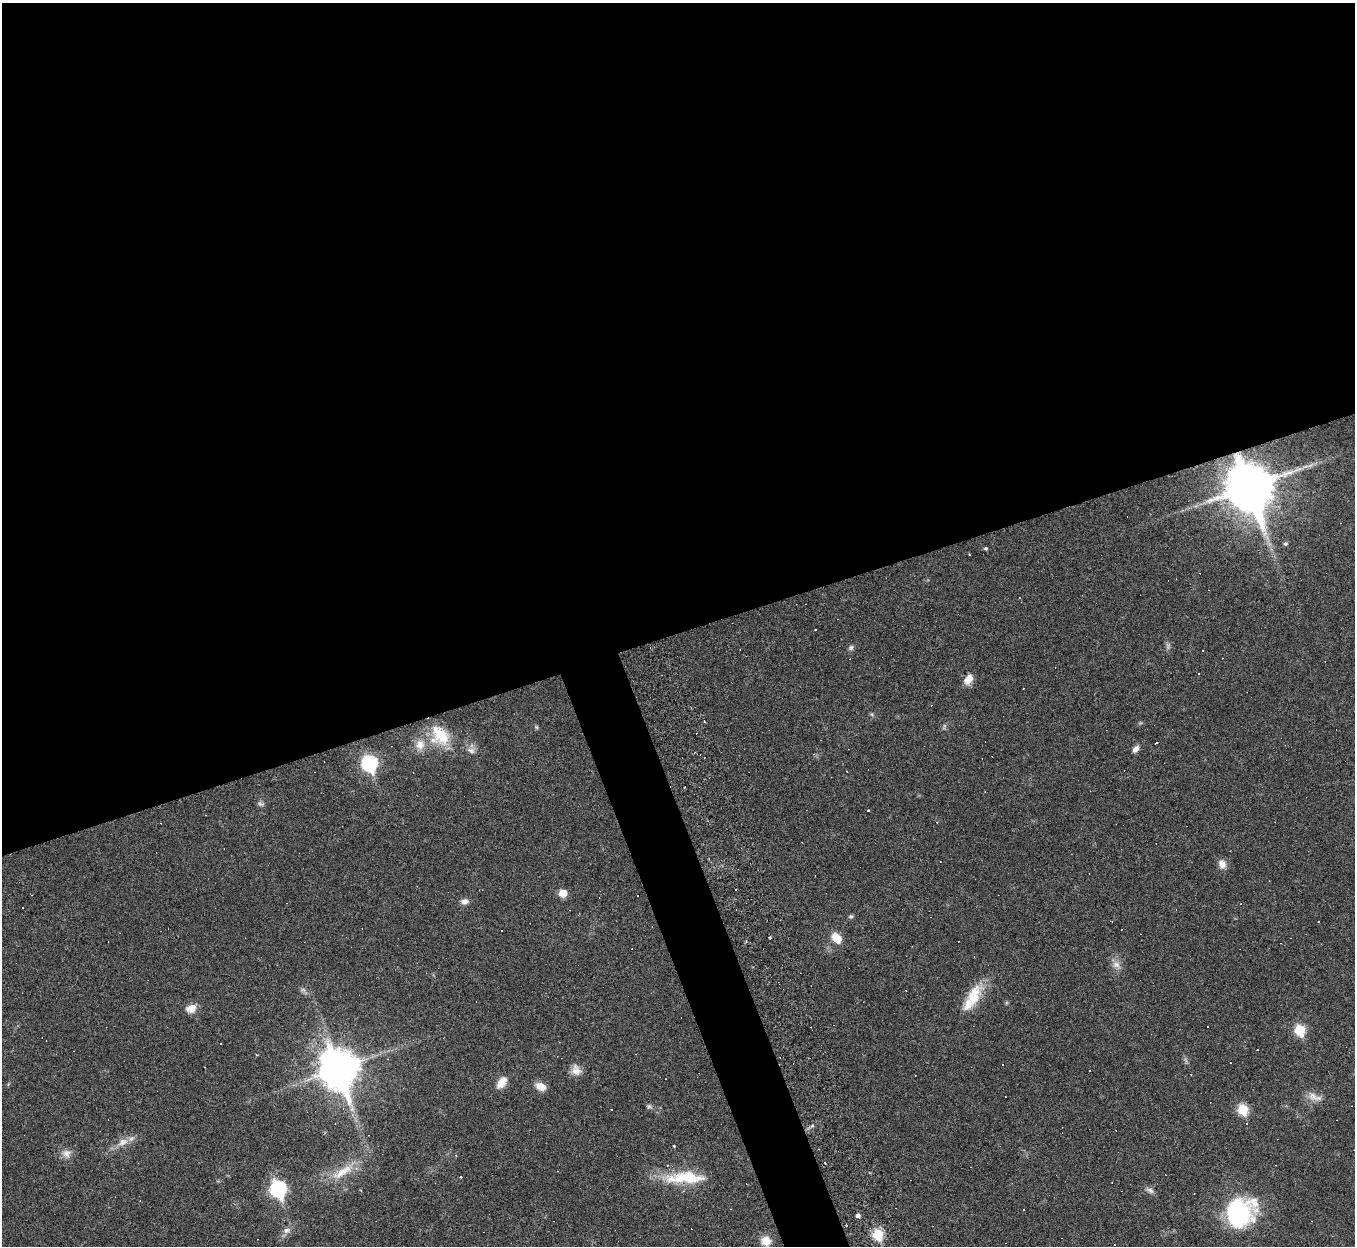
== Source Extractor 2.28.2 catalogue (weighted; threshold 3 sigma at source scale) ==
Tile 2 of 4 x 4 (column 2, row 1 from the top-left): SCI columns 1354-2706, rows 4013-5256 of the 5469 x 5422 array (HDU 1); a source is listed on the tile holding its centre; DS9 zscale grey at full resolution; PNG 1357 x 1248 px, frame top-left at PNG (2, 3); no overlay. Shown black and unused: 53% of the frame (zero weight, under 3 of 6 exposures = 3% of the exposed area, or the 3 px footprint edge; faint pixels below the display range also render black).
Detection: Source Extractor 2.28.2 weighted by HDU 2 'WHT'; one run over the whole footprint, this tile lists its part. Background 0.0393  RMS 0.0024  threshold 0.00979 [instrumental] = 3 sigma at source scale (4.09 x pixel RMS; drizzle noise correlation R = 1.36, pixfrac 0.8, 0.05/0.05 arcsec/px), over >= 5 px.
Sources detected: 96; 2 too faint to see at this stretch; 41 cosmic-ray / hot-pixel residue — not listed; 3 inside a brighter listed object's ellipse — not listed separately; the other 50 listed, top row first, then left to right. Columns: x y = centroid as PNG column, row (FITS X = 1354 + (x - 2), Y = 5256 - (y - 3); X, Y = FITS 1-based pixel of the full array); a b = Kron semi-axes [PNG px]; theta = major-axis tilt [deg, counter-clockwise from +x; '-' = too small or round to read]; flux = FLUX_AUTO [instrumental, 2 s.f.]
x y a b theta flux
1249 487 18 15 -69 790
1285 544 6 5 - 0.39
986 548 4 4 - 0.33
1019 598 3 2 - 0.15
815 629 3 2 - 0.3
851 648 8 6 87 0.57
1199 673 2 2 - 0.16
968 679 12 8 57 2.3
931 705 3 2 - 0.15
536 727 6 4 -71 0.29
440 736 30 23 -53 8.6
1136 749 9 6 49 1
471 750 12 7 -19 1.1
814 754 5 4 - 0.3
369 763 8 7 - 41
261 804 9 5 -2 0.54
868 810 3 3 - 1.8
1222 864 12 9 -83 1.6
563 893 6 6 - 3.9
465 901 10 7 5 1.1
23 908 3 2 - 0.2
851 916 7 4 9 0.4
1319 921 3 3 - 0.98
837 938 11 7 -44 4.1
1116 965 13 9 -32 1.5
303 990 8 5 -30 0.58
973 996 33 17 64 6.5
191 1008 14 10 23 2
1208 1026 3 3 - 1.6
1300 1030 6 6 - 12
1257 1050 2 2 - 0.19
338 1069 16 13 -71 440
576 1070 14 12 -69 1.9
501 1082 15 8 55 2.6
541 1086 11 8 -23 2.4
1313 1096 16 11 -42 2.1
649 1106 8 5 -14 0.49
1243 1109 6 6 - 10
123 1142 16 9 25 2.2
67 1153 13 11 -15 1.6
343 1172 36 11 33 5.4
688 1177 51 17 -5 9.7
278 1189 9 8 - 42
1150 1190 11 6 -33 0.85
1240 1213 34 29 42 27
858 1215 5 4 - 0.67
287 1230 11 8 23 1.2
878 1234 6 5 - 14
766 1241 13 12 - 2.6
1114 1244 3 2 - 0.2
Overlapping masked pixels (flux is a lower limit): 1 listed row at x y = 1249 487